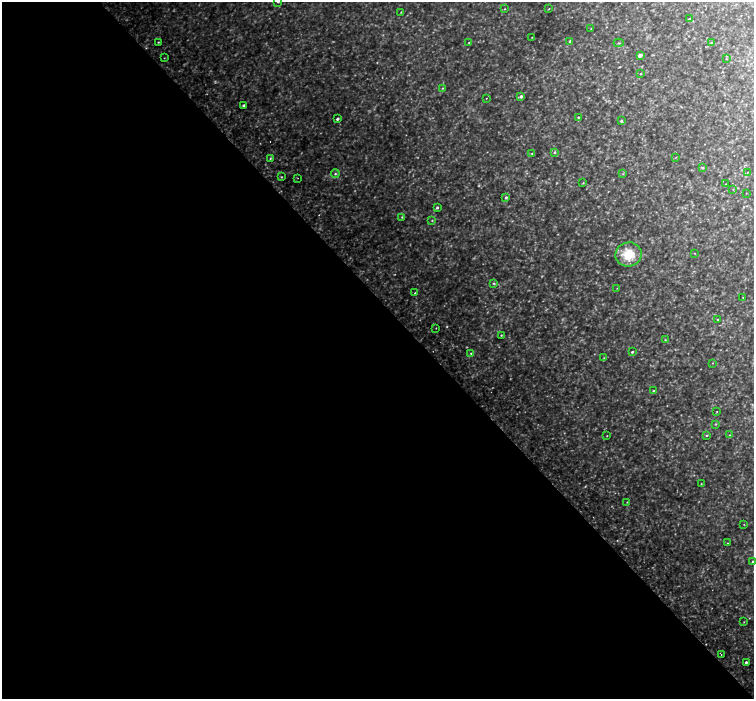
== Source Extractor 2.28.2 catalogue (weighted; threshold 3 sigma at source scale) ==
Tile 9 of 4 x 4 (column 1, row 3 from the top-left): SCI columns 77-1580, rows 1639-3032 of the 6169 x 6128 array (HDU 1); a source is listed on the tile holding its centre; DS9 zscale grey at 2 x 2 block average (1 PNG px = mean of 2 x 2 image px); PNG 756 x 701 px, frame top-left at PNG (2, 2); each listed source drawn as its Kron ellipse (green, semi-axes under 4 px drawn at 4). Shown black and unused: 57% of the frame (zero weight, under 2 of 3 exposures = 5% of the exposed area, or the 3 px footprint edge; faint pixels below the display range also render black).
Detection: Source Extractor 2.28.2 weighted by HDU 2 'WHT'; one run over the whole footprint, this tile lists its part. Background 0.0712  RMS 0.0081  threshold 0.0365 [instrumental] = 3 sigma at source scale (4.5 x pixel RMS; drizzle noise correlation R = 1.50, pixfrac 1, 0.0396/0.0396 arcsec/px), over >= 5 px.
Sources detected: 90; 16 too faint to see at this stretch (2 x 2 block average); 2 cosmic-ray / hot-pixel residue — neither listed nor drawn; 3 inside a brighter listed object's ellipse — not listed separately; the other 69 listed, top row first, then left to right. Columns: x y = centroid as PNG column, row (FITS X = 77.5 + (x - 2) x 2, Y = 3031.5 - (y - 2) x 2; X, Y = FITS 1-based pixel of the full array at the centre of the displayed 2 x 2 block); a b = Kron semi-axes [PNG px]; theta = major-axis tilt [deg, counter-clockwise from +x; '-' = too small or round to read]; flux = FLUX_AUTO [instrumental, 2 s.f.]
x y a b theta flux
278 2 2 2 - 1.4
505 9 2 2 - 1.1
549 9 4 2 - 1.1
401 12 2 2 - 1.2
689 19 3 2 - 2.4
591 29 3 2 - 0.97
532 37 2 2 - 0.71
570 41 3 3 - 3
158 42 2 2 - 1.2
469 42 3 2 - 0.99
619 43 5 2 - 1.3
711 43 3 2 - 1.1
640 55 3 2 - 12
164 58 3 2 - 0.72
726 59 2 2 - 1.1
640 74 2 2 - 1.2
442 88 3 3 - 1.8
521 96 4 3 - 4.8
487 98 2 2 - 1.3
244 105 3 2 - 3.6
578 117 2 2 - 1.4
337 119 3 2 - 4.1
621 121 3 2 - 3
555 152 4 3 - 2.4
532 153 4 2 - 1.7
676 157 3 2 - 0.78
270 158 3 2 - 1.5
702 168 4 3 - 2.3
747 172 2 2 - 0.69
335 174 4 4 - 2.8
623 174 3 3 - 1.1
281 177 3 3 - 1.5
298 178 2 2 - 0.64
583 183 3 3 - 1.3
726 184 3 2 - 0.6
733 189 2 2 - 0.81
746 193 2 2 - 0.55
506 197 4 3 - 2.4
437 207 3 3 - 3.4
402 217 4 3 - 1.6
432 220 3 3 - 1.3
694 253 2 2 - 0.88
628 254 13 12 - 48
494 283 4 3 - 1.9
617 288 3 2 - 0.64
415 293 2 2 - 1
743 297 2 2 - 0.62
718 319 2 2 - 1
436 328 2 2 - 1.4
501 335 2 2 - 1.3
665 340 3 2 - 1.1
632 352 2 2 - 2.7
471 353 3 2 - 1.4
604 358 3 2 - 1
713 363 3 2 - 1
654 391 3 2 - 2.7
717 411 2 2 - 0.84
716 424 4 2 - 1.3
707 435 3 3 - 2.1
729 435 3 2 - 1.2
607 436 2 2 - 0.81
701 484 3 2 - 0.91
627 502 2 2 - 0.75
744 524 2 2 - 0.75
728 543 2 2 - 0.89
753 562 3 2 - 3.5
744 622 2 2 - 0.85
721 655 2 2 - 0.99
746 662 2 2 - 3.5
Isophote crosses this tile's border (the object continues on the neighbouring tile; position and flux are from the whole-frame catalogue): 2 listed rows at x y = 278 2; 753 562
Diffuse or blended objects may show on this block-average render without a row.